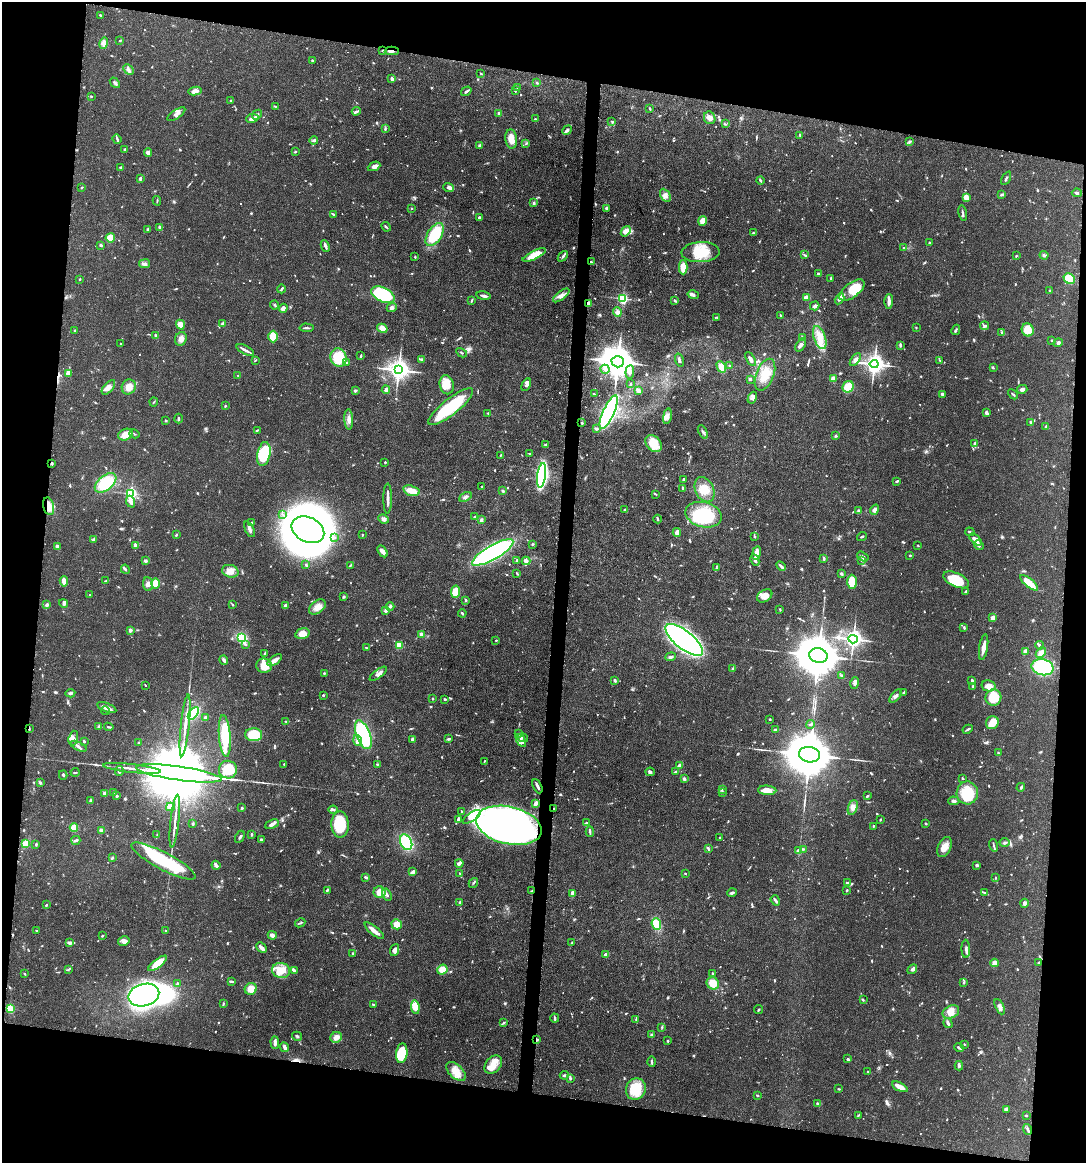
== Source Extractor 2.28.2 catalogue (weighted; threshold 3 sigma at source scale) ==
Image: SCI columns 117-4451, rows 1-4643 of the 4680 x 4646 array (HDU 1 of 3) = the unmasked area's bounding box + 8 px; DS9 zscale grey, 4 x 4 block average (1 PNG px = mean of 4 x 4 image px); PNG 1088 x 1165 px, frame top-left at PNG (2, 2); each listed source drawn as its Kron ellipse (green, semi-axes under 4 px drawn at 4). Shown black and unused: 19% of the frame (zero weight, under 3 of 4 exposures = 1% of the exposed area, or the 3 px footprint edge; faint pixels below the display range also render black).
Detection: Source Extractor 2.28.2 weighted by HDU 2 'WHT'. Background 0.0549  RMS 0.0032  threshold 0.0146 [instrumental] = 3 sigma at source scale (4.5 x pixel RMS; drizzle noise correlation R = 1.50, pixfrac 1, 0.05/0.05 arcsec/px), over >= 5 px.
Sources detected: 1095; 3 too faint to see at this stretch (4 x 4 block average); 12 inside a brighter object's white glare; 4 cosmic-ray / hot-pixel residue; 2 long thin detections or spike segments (spike, bleed or trail) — neither listed nor drawn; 18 coinciding with a brighter row at this scale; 63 inside a brighter listed object's ellipse — not listed separately; of the other 993, all 500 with FLUX_AUTO >= 1.59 (the completeness limit of this list) listed and drawn (493 fainter detections not listed), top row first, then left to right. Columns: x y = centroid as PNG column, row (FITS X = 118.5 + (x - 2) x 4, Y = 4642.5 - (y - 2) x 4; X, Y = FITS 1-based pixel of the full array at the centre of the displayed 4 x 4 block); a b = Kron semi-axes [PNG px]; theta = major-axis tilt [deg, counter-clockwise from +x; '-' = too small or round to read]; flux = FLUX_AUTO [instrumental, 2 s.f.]
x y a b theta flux
101 15 2 2 - 2.8
120 41 3 2 - 1.9
104 43 6 4 75 7.8
383 51 2 2 - 1.7
392 51 7 2 1 6.4
312 60 2 2 - 2.5
129 69 6 2 -46 4.7
481 74 2 2 - 1.6
392 79 3 2 - 6.3
115 83 6 2 -50 4.4
537 83 3 2 - 1.6
517 88 3 2 - 1.6
195 91 6 4 10 12
466 91 5 2 - 3.8
515 91 2 2 - 2.3
91 96 2 2 - 2
231 100 3 2 - 1.7
275 106 4 2 - 1.6
650 109 3 2 - 1.6
356 111 4 3 - 3.5
499 113 4 3 - 4.2
176 114 10 3 34 6.3
257 115 5 3 - 5.5
252 118 6 3 9 10
710 118 6 5 - 12
535 119 2 2 - 2.1
612 121 4 2 - 2
725 124 4 2 - 1.8
385 129 4 2 - 2.6
567 130 5 3 - 4.4
800 135 3 2 - 2.3
117 139 5 2 - 3
511 139 10 6 -84 19
314 140 4 3 - 3.5
909 142 3 2 - 2.3
526 144 3 2 - 2.2
480 145 3 2 - 2.4
125 150 3 2 - 2
295 152 3 2 - 2.7
148 153 4 4 - 6.9
374 166 6 4 24 7.6
121 167 4 2 - 2.7
140 178 3 2 - 4.7
1006 178 7 2 62 3.4
760 180 4 2 - 3
82 188 2 2 - 2
449 188 5 4 - 5.5
1077 193 5 3 - 3.8
665 195 7 4 -61 9.3
1001 195 4 2 - 3.6
966 198 4 3 - 23
157 201 5 2 - 1.8
534 203 3 2 - 2.4
411 208 2 2 - 1.9
606 208 3 2 - 3.3
963 213 8 2 -78 3.7
334 215 4 2 - 2.3
479 218 3 2 - 5.5
702 221 5 4 - 17
160 227 4 2 - 6.1
386 227 5 2 - 2.7
148 229 4 2 - 2.5
626 231 6 3 51 19
753 233 3 2 - 2
435 234 13 7 57 91
110 238 4 4 - 29
929 243 3 2 - 1.7
101 245 3 2 - 2.4
325 246 6 2 -66 5.1
904 248 3 2 - 1.7
700 252 19 10 3 57
534 255 13 4 25 37
805 255 4 2 - 2.6
1044 255 4 3 - 3.7
563 256 6 2 49 3.9
1016 256 3 2 - 1.6
415 257 3 2 - 2
591 262 4 2 - 2.2
145 264 5 3 - 5.2
683 267 7 4 -90 34
818 273 3 2 - 2.6
831 278 3 2 - 2.2
80 279 2 2 - 1.9
1069 279 6 5 - 62
281 289 4 2 - 3
852 290 15 7 38 46
1050 291 3 2 - 3.9
383 295 12 7 -25 140
561 295 10 4 37 12
693 295 6 3 -13 5.6
483 296 7 2 -10 6.1
807 298 4 3 - 14
623 299 3 2 - 170
840 299 6 3 58 5.1
675 300 4 2 - 3.4
472 301 4 2 - 2
889 302 7 2 88 10
588 303 3 2 - 13
275 305 4 2 - 2.6
815 306 5 2 - 6.4
283 308 5 3 - 9
392 308 5 4 - 5.4
617 312 5 4 - 6.4
781 316 3 2 - 2.1
717 317 3 2 - 1.6
223 324 2 2 - 16
180 325 5 4 - 22
985 326 4 3 - 3.6
916 327 2 2 - 1.8
306 328 7 2 -3 3.3
382 328 5 3 - 20
75 330 3 2 - 1.7
956 330 5 3 - 3.2
1028 330 6 6 - 38
1002 332 3 2 - 3.1
156 336 2 2 - 8.9
273 336 6 4 -89 48
802 337 4 2 - 1.8
820 338 12 5 -71 24
181 339 7 5 68 9.9
1052 340 4 2 - 1.9
1058 343 5 3 - 4.7
121 344 2 2 - 1.9
801 345 7 3 56 8.6
900 345 4 2 - 2.3
245 350 9 2 -28 7
462 353 6 2 -29 1.9
361 356 3 2 - 3.1
339 358 9 8 - 59
422 359 2 2 - 4.3
751 359 8 3 -59 6.8
255 360 4 2 - 1.6
679 360 6 2 -72 4.6
855 360 7 4 54 7.9
939 360 3 2 - 1.7
346 362 4 2 - 4
618 362 6 5 - 4300
874 364 4 4 - 880
729 365 2 2 - 1.8
721 367 6 4 -62 20
993 368 4 2 - 2.1
605 369 4 4 - 5.4
398 370 4 3 - 1600
630 372 7 4 84 7.8
68 373 3 3 - 13
238 375 2 2 - 2.9
765 375 17 9 68 39
833 378 2 2 - 21
750 379 2 2 - 5.8
630 384 3 2 - 1.8
447 385 9 7 -77 24
526 385 7 3 63 5.4
108 387 9 4 49 12
129 387 7 7 - 17
848 387 6 5 - 38
1022 389 5 3 - 8.9
386 390 4 3 - 5.8
355 391 4 2 - 3.4
639 391 3 2 - 12
594 394 2 2 - 1.8
942 394 3 3 - 3.7
1013 394 6 2 -43 2.5
752 398 6 3 62 6
154 402 4 2 - 2.2
225 406 2 2 - 2
451 407 28 8 38 120
609 412 18 5 66 740
488 413 4 2 - 2.1
986 413 4 2 - 6.3
667 416 8 4 78 9.5
178 419 5 2 - 2.6
349 419 10 4 -87 12
166 420 2 2 - 1.7
582 423 3 2 - 1.8
1031 423 3 2 - 4.3
1046 427 4 2 - 3.7
596 429 3 2 - 5.3
257 430 3 2 - 2.1
703 432 7 2 -60 5.2
134 434 5 2 - 1.9
125 435 7 5 21 21
835 436 3 2 - 3.3
545 444 4 2 - 2.2
654 444 10 7 -49 45
975 444 4 3 - 5.9
530 453 4 2 - 1.6
264 454 12 6 79 89
501 455 3 2 - 1.7
385 462 2 2 - 2.4
52 463 3 2 - 3
542 475 12 4 82 340
683 480 3 2 - 2.6
897 481 3 2 - 2.7
106 483 12 7 38 79
481 486 2 2 - 1.8
683 488 4 2 - 2.8
704 490 13 9 -64 26
411 491 8 5 -17 25
503 491 2 2 - 4.7
131 493 2 2 - 360
656 494 3 2 - 1.9
465 497 7 3 29 5
388 499 15 2 90 11
131 502 6 4 -68 8.2
49 506 9 5 -76 24
624 510 3 2 - 2.2
874 510 5 4 - 6.8
858 511 3 3 - 2.4
283 515 3 2 - 1.8
704 515 18 12 -14 87
474 517 3 2 - 1.7
384 519 5 4 - 7.4
658 519 4 2 - 2.1
481 520 4 3 - 3.6
252 523 3 2 - 1.8
250 529 8 3 -64 6.9
308 530 17 12 -26 1800
677 532 4 3 - 13
970 532 5 2 - 2.7
176 535 3 2 - 2.5
362 535 2 2 - 1.6
754 536 3 3 - 1.8
862 537 5 2 - 2.5
335 538 2 2 - 1.8
93 540 3 3 - 2.9
976 540 7 3 -42 15
532 544 3 2 - 2.3
135 545 3 2 - 7
918 545 3 2 - 1.6
979 545 5 3 - 5.6
57 547 2 2 - 12
383 551 6 3 -58 11
493 553 23 7 30 380
757 553 7 3 81 22
910 555 2 2 - 1.9
863 557 6 3 -33 5.4
824 558 3 2 - 3.9
517 560 3 2 - 1.7
755 560 6 3 -63 4.9
145 561 4 3 - 3
526 561 4 3 - 5.8
862 561 3 2 - 2.1
306 565 2 2 - 3.6
350 565 3 2 - 1.8
781 566 5 2 - 5.7
716 568 4 2 - 2.2
125 569 5 2 - 3.2
230 571 8 6 -16 17
517 574 3 2 - 2.4
841 574 3 2 - 3.6
956 580 14 7 -24 77
64 581 5 3 - 13
106 581 3 2 - 2.6
852 582 7 4 -89 38
155 583 5 4 - 24
1029 583 11 3 -40 39
148 584 7 5 -83 9.2
965 591 3 2 - 2.2
456 592 6 4 82 35
89 595 2 2 - 2
765 596 8 5 33 20
344 597 2 2 - 1.7
466 600 2 2 - 3.6
64 603 5 3 - 4.2
47 605 2 2 - 16
233 605 3 2 - 1.8
285 606 3 2 - 6.5
390 606 4 2 - 5.5
317 607 9 6 37 16
780 609 3 2 - 1.6
386 611 3 2 - 7
462 613 4 2 - 3.7
993 618 2 2 - 19
964 627 4 2 - 2.6
130 630 2 2 - 22
302 634 7 5 15 25
421 634 2 2 - 20
242 638 4 3 - 73
853 639 5 4 - 690
496 640 2 2 - 1.8
684 640 23 9 -39 1100
245 644 4 3 - 3.1
399 645 3 2 - 39
1039 645 4 2 - 3.7
984 647 13 3 80 16
366 648 2 2 - 1.8
1025 651 4 2 - 14
265 653 4 2 - 2
1041 653 6 4 47 11
818 656 9 7 -14 8900
671 657 5 3 - 4.3
224 660 5 3 - 5.9
275 660 8 3 38 14
264 666 8 7 - 32
1043 667 11 8 -13 170
733 669 3 2 - 3.4
324 673 2 2 - 2.4
378 674 10 3 36 8.2
841 675 3 2 - 1.8
972 680 2 2 - 3.2
615 681 3 2 - 3.3
855 683 6 4 72 5.4
145 685 2 2 - 1.7
973 686 3 2 - 2.3
988 686 7 5 -14 21
70 693 5 3 - 4.3
903 693 4 2 - 2.4
323 695 2 2 - 5.2
896 696 8 2 47 6.6
993 698 8 7 - 50
433 699 2 2 - 2
445 699 3 2 - 3.2
107 708 10 3 -22 15
105 711 4 2 - 1.9
193 713 7 4 52 83
205 717 2 2 - 8.9
770 719 2 2 - 1.8
286 721 4 2 - 1.9
992 723 7 6 - 24
810 724 4 2 - 2.8
185 725 31 2 84 20
99 726 4 2 - 1.7
109 727 4 2 - 2.6
29 728 3 2 - 2.4
968 729 5 2 - 3.1
775 730 4 3 - 6.8
518 734 3 2 - 3.3
254 735 8 6 -1 110
363 735 15 7 -69 250
225 736 21 6 -85 84
73 738 7 4 74 8.3
523 738 5 3 - 5.8
448 739 3 2 - 3.8
358 740 5 3 - 5.8
413 740 4 3 - 4.9
84 741 2 2 - 3.1
521 741 7 3 -59 6.9
139 743 3 2 - 3.4
78 746 9 3 -26 5.8
998 753 2 2 - 1.7
809 755 10 7 -11 11000
484 761 3 2 - 1.9
284 764 2 2 - 2.3
377 764 3 2 - 2
680 765 4 2 - 9.7
132 768 29 2 -6 20
228 770 9 9 - 49
119 771 5 2 - 3.7
75 772 4 2 - 1.6
650 772 5 3 - 4
676 772 3 2 - 4.7
179 773 43 7 -8 61000
63 775 5 2 - 2.7
963 778 3 2 - 2.3
684 779 4 3 - 5.2
40 782 3 2 - 2.7
537 786 8 2 -64 6.6
1021 787 4 3 - 3.2
722 789 3 2 - 2.7
767 790 9 4 -4 19
105 793 2 2 - 25
113 793 3 2 - 1.6
722 793 3 2 - 2
967 793 11 10 - 74
117 796 2 2 - 7.5
867 796 3 2 - 3
91 800 3 2 - 2.3
954 801 6 3 -5 5.6
536 803 4 2 - 11
170 807 4 4 - 10
853 807 8 4 71 11
242 808 2 2 - 5.2
554 809 2 2 - 2.1
333 810 4 2 - 3
461 811 3 2 - 1.9
472 817 10 4 34 14
458 819 3 2 - 5.9
880 820 3 2 - 2.2
175 821 26 2 84 16
586 823 4 2 - 2.7
926 823 3 2 - 1.7
193 824 3 2 - 2.3
272 824 7 3 21 6.5
340 824 13 8 -89 93
509 825 33 18 -13 690
874 826 3 2 - 1.9
74 828 4 4 - 21
101 830 4 3 - 3
590 832 5 2 - 3
251 834 2 2 - 3.3
157 835 3 2 - 1.8
240 837 7 2 61 3.4
720 837 3 2 - 1.7
261 839 3 2 - 3.2
76 840 4 2 - 5.7
406 842 8 5 -65 120
1005 843 5 3 - 4.3
25 844 4 3 - 23
36 844 3 2 - 2.6
994 845 6 2 -73 3.3
945 847 10 6 67 18
708 849 4 2 - 3.4
803 849 3 2 - 2
799 851 2 2 - 19
112 858 3 2 - 3.2
163 861 36 8 -28 160
459 863 4 2 - 8.4
216 865 4 2 - 8.8
977 865 3 2 - 4.1
412 872 4 3 - 6.8
460 873 4 2 - 1.8
685 873 2 2 - 2
366 877 4 2 - 3.2
996 878 2 2 - 2
473 883 5 2 - 2.7
847 883 3 3 - 5.4
327 890 4 2 - 2.5
847 890 2 2 - 2
532 891 3 2 - 3
380 892 6 6 - 19
573 893 4 2 - 13
732 893 5 2 - 4.3
984 893 4 2 - 2.6
387 895 6 3 -62 5.1
775 900 5 2 - 6.3
460 903 3 2 - 4.6
1024 903 4 4 - 5.4
46 905 3 2 - 2.6
300 923 5 2 - 2.5
397 924 5 4 - 21
656 924 6 4 -69 31
166 930 2 2 - 2.4
36 931 3 2 - 1.8
374 931 12 3 -40 19
272 935 4 3 - 8.4
102 936 3 2 - 2
124 941 6 4 11 10
70 942 4 3 - 7.8
572 943 3 2 - 2.2
261 948 6 2 -44 10
966 949 9 3 -87 7.1
395 950 6 4 68 8.2
353 953 2 2 - 1.6
606 955 3 3 - 12
1039 962 3 2 - 1.8
158 963 11 4 38 38
995 963 4 3 - 11
69 969 4 2 - 2.4
912 969 5 3 - 4.5
442 970 5 5 - 22
281 971 9 7 -10 27
294 971 4 2 - 5.3
24 974 2 2 - 2.1
712 974 3 2 - 2.4
231 981 4 2 - 4.1
713 983 6 6 - 33
964 983 2 2 - 2.9
177 984 4 2 - 3.1
251 989 6 6 - 21
144 995 15 11 14 510
863 1000 3 2 - 1.6
223 1003 4 2 - 1.9
373 1004 3 2 - 3.5
415 1007 7 4 -83 26
1000 1007 8 4 -64 8.3
10 1009 2 2 - 100
759 1010 4 2 - 2.3
951 1012 9 6 25 19
555 1018 4 2 - 4.8
636 1019 3 2 - 2
503 1022 3 2 - 2.1
948 1023 5 2 - 5.9
662 1027 3 2 - 2.3
651 1035 2 2 - 7.4
297 1036 5 2 - 3.3
336 1037 6 5 - 11
536 1040 4 2 - 2.3
668 1041 3 2 - 1.8
275 1043 6 2 -89 9.4
964 1044 3 2 - 1.7
284 1047 5 3 - 7.1
959 1047 5 2 - 3.6
402 1053 10 5 83 71
847 1059 3 2 - 1.9
652 1062 5 2 - 4
493 1065 10 7 49 22
959 1066 5 3 - 4.2
456 1071 12 6 -44 28
868 1071 3 2 - 1.6
564 1075 4 2 - 2.6
570 1078 3 2 - 4.5
900 1087 8 3 -26 24
636 1089 11 10 - 62
839 1089 3 2 - 1.9
757 1095 3 2 - 1.7
818 1104 4 2 - 5.7
1006 1109 4 3 - 6.1
858 1115 3 2 - 2
1026 1115 3 2 - 2
1028 1129 5 3 - 4.3
Overlapping masked pixels (flux is a lower limit): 9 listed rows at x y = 392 51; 588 303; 52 463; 49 506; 29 728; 554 809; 509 825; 532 891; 536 1040
Diffuse or blended objects may show on this block-average render without a row.